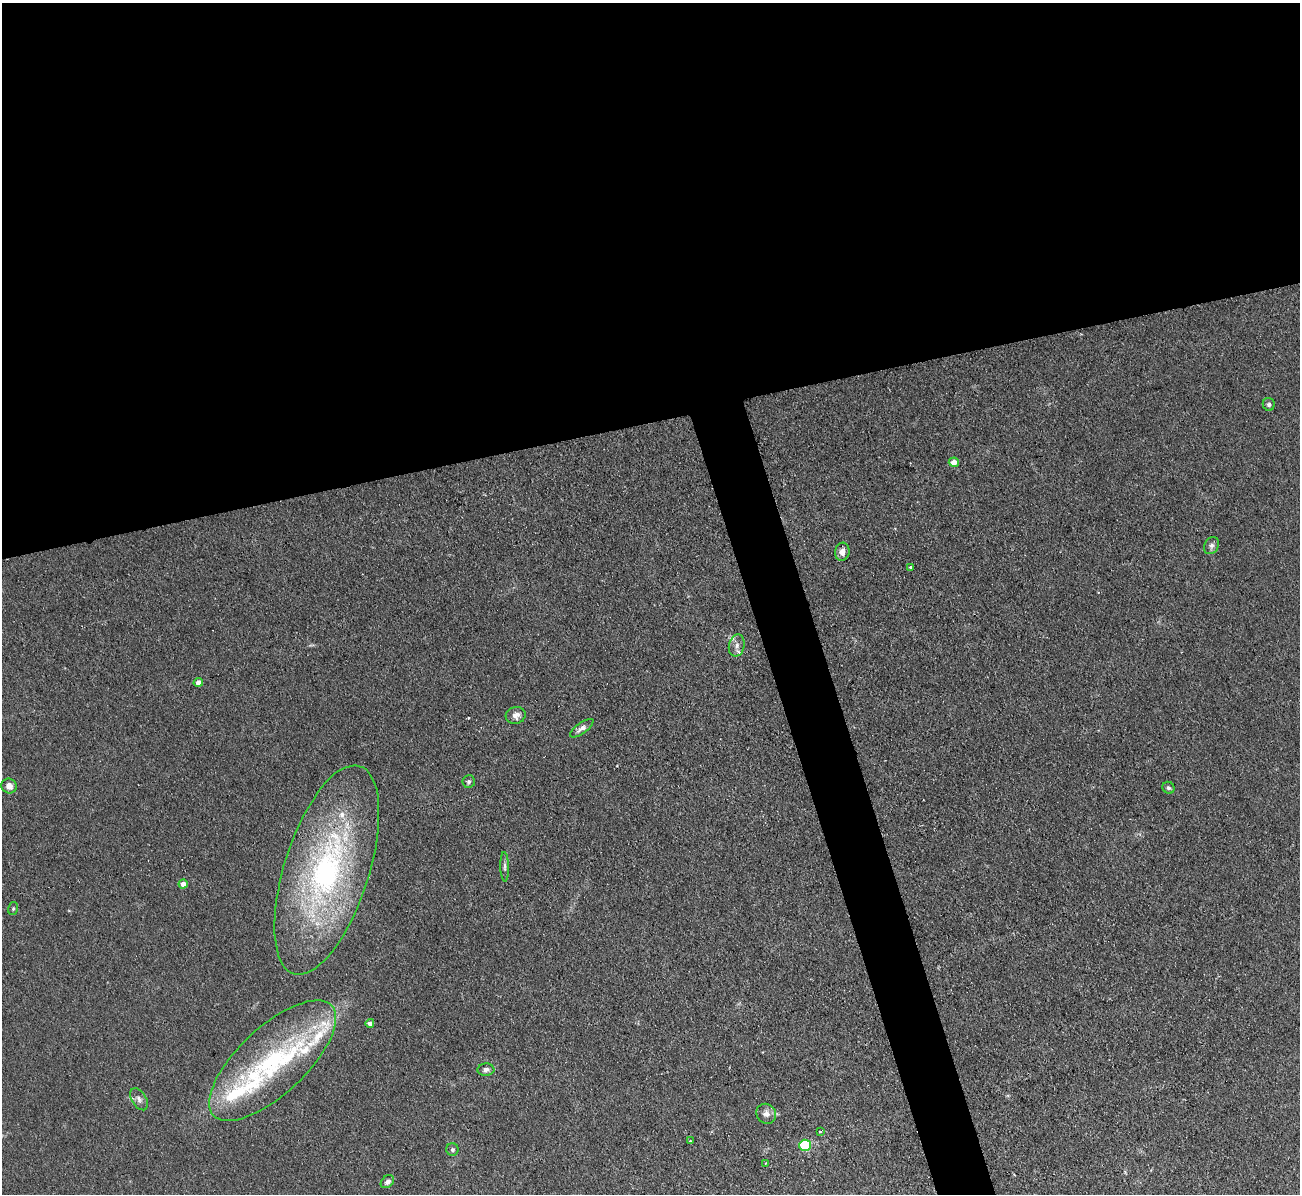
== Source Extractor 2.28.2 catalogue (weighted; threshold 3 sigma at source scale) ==
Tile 2 of 4 x 4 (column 2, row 1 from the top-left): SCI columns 1299-2596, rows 3719-4910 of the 5208 x 5178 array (HDU 1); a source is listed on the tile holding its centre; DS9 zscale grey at full resolution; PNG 1302 x 1196 px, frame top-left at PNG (2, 3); each listed source drawn as its Kron ellipse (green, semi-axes under 4 px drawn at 4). Shown black and unused: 38% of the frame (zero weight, under 2 of 3 exposures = <1% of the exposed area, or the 3 px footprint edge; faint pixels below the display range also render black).
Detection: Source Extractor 2.28.2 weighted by HDU 2 'WHT'; one run over the whole footprint, this tile lists its part. Background 0.0582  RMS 0.0063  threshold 0.0282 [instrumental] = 3 sigma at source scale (4.5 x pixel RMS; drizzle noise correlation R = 1.50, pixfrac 1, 0.05/0.05 arcsec/px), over >= 5 px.
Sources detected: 36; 1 cosmic-ray / hot-pixel residue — neither listed nor drawn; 8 inside a brighter listed object's ellipse — not listed separately; the other 27 listed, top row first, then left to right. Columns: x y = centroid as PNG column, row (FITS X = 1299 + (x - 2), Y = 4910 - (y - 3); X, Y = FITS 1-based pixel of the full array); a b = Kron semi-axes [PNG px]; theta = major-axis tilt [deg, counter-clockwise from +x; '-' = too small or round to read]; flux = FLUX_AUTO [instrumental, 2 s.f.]
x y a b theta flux
1269 404 6 6 - 1.6
954 462 5 4 - 5.7
1211 546 9 7 58 2.2
842 552 9 7 81 4.1
911 567 3 3 - 4.2
737 646 11 8 77 3.5
198 682 4 4 - 4.5
516 715 10 8 16 4.5
582 728 14 5 36 2.9
469 781 6 6 - 1.5
9 786 8 7 - 3.5
1168 788 6 5 - 1.6
505 867 15 4 -88 2
327 870 109 42 72 180
183 884 4 4 - 4.3
13 909 6 5 - 0.93
370 1023 4 4 - 3.9
273 1061 81 33 43 100
486 1070 8 6 3 2.3
139 1099 12 7 -58 2.8
766 1114 10 9 - 3.8
820 1132 4 3 - 0.68
690 1141 3 3 - 0.72
805 1145 5 5 - 54
452 1149 6 6 - 1.7
766 1163 3 3 - 0.69
387 1182 7 5 41 2.4
Overlapping masked pixels (flux is a lower limit): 1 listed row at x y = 327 870